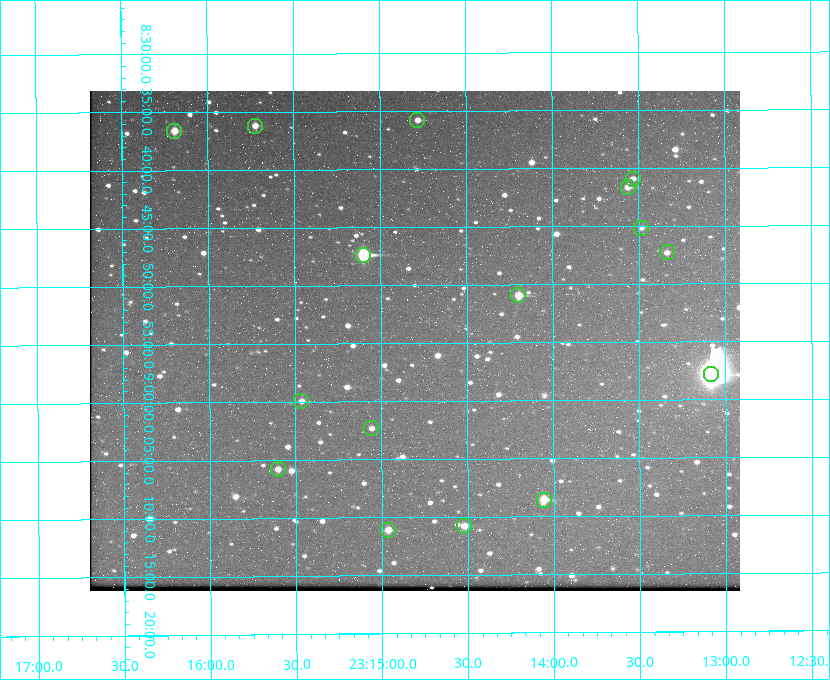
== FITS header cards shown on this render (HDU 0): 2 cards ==
NAXIS1  =                  650 / Width of table row in bytes
NAXIS2  =                  500 / Number of rows in table

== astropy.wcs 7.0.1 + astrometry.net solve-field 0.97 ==
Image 650 x 500 px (HDU 0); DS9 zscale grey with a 90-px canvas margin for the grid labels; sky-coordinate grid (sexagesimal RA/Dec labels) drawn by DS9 from the SOLVED WCS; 16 Tycho-2 reference stars matched to detected sources circled (green)
Header WCS: none
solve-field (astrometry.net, Tycho-2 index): SOLVED blind (the file carries no WCS)
Solved WCS: RA---TAN-SIP/DEC--TAN-SIP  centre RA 23:14:48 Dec +08:55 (348.70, +8.91 deg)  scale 5.17 arcsec/px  FOV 56.0' x 43.1'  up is -180 deg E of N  parity flipped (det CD > 0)
(file carries no celestial WCS; the grid is the blind solution)
Tycho-2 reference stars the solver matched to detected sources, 16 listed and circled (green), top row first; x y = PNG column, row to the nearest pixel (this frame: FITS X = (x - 90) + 1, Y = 500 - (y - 91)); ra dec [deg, ICRS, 3 dp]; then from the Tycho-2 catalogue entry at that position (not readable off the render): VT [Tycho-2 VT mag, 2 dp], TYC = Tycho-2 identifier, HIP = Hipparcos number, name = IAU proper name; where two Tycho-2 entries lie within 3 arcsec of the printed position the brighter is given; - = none
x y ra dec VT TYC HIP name
417 120 348.695 +8.597 11.30 1161-1571-1 - -
255 126 348.931 +8.603 11.18 1161-1110-1 - -
174 131 349.048 +8.610 11.72 1161-1223-1 - -
633 179 348.383 +8.682 11.92 1161-890-1 - -
628 187 348.391 +8.694 11.47 1161-728-1 - -
641 228 348.371 +8.753 12.36 1161-1249-1 - -
667 252 348.335 +8.788 11.88 1161-938-1 - -
363 255 348.775 +8.789 8.97 1161-884-1 114784 -
518 295 348.550 +8.849 10.80 1161-574-1 - -
711 374 348.271 +8.963 6.92 1161-1161-1 114608 -
301 401 348.866 +8.999 11.82 1161-694-1 - -
371 428 348.765 +9.039 11.87 1161-1547-1 - -
278 469 348.901 +9.097 11.97 1161-534-1 - -
544 500 348.514 +9.143 10.38 1161-1071-1 - -
464 526 348.631 +9.180 11.26 1161-1559-1 - -
388 530 348.741 +9.184 11.62 1161-452-1 - -